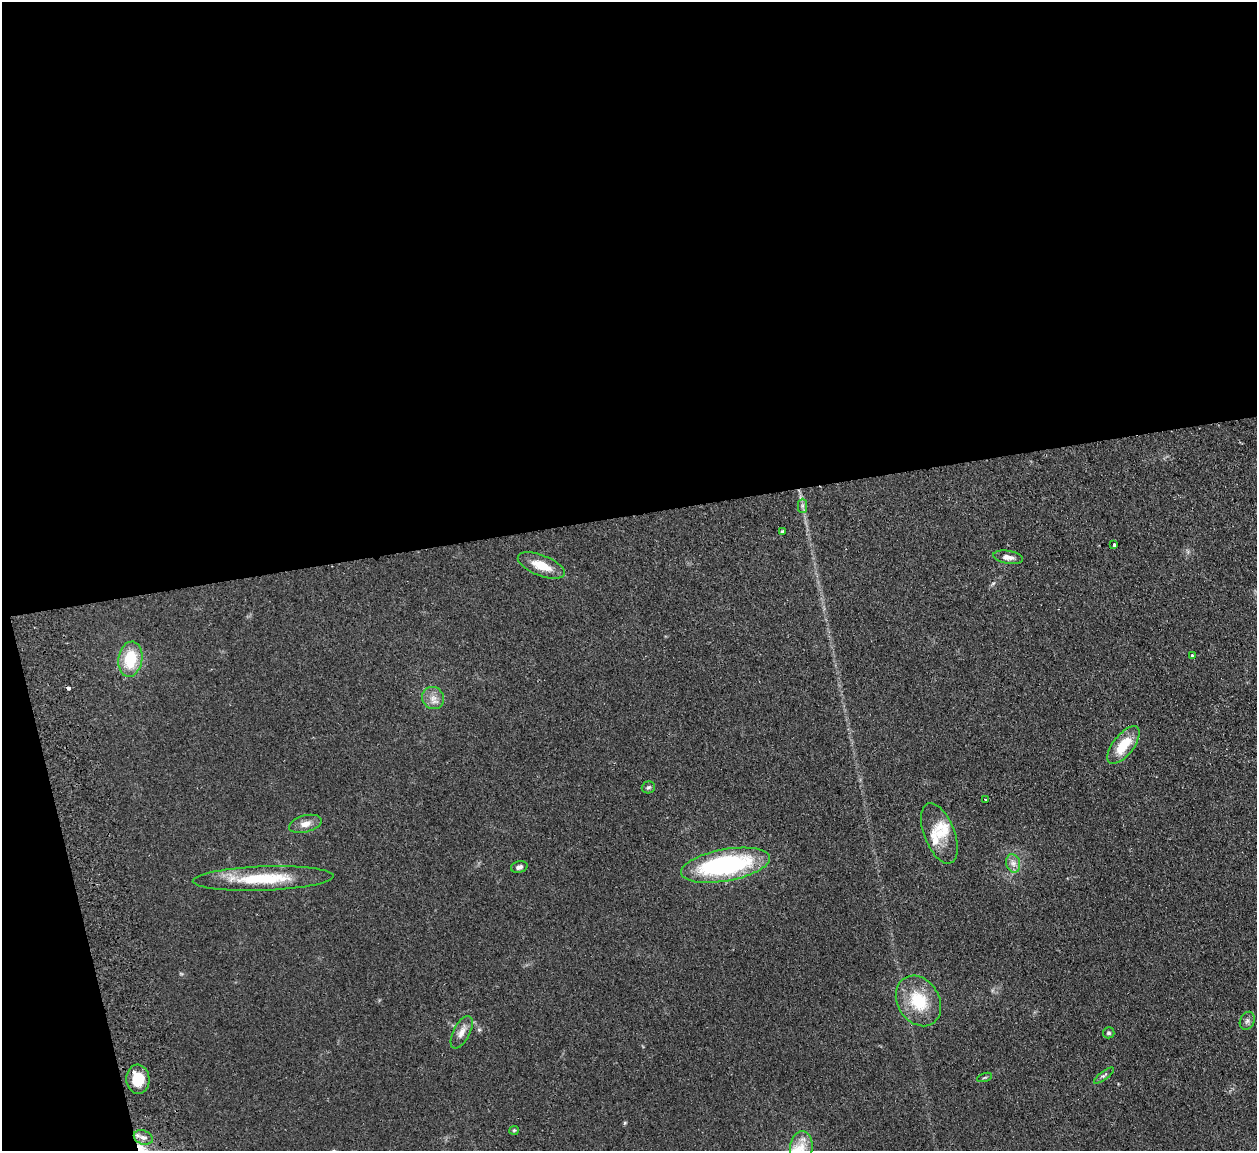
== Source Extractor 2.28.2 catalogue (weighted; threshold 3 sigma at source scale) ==
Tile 1 of 4 x 4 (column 1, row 1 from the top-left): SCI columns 58-1312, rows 3607-4755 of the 5132 x 5031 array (HDU 1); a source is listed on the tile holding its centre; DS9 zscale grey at full resolution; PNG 1259 x 1153 px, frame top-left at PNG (2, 2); each listed source drawn as its Kron ellipse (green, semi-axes under 4 px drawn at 4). Shown black and unused: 47% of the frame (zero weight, under 2 of 3 exposures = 3% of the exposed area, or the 3 px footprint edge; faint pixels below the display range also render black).
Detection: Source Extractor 2.28.2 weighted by HDU 2 'WHT'; one run over the whole footprint, this tile lists its part. Background 0.136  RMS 0.011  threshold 0.0505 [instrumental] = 3 sigma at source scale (4.5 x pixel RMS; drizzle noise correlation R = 1.50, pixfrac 1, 0.05/0.05 arcsec/px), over >= 5 px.
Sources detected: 32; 2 cosmic-ray / hot-pixel residue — neither listed nor drawn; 3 inside a brighter listed object's ellipse — not listed separately; the other 27 listed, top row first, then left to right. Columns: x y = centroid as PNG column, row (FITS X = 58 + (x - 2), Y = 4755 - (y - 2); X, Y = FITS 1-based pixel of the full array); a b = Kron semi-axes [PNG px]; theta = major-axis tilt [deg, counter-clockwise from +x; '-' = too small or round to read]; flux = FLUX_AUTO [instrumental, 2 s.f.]
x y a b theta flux
802 506 7 4 -90 2.3
782 532 4 3 - 5.1
1114 545 3 3 - 2.1
1008 557 15 6 -9 6.8
541 565 25 10 -21 21
1192 656 3 3 - 3
130 659 18 12 81 40
433 698 11 10 - 8.5
1123 745 22 10 52 29
648 787 7 6 - 2.1
985 800 3 3 - 1.7
305 824 16 8 14 8.8
939 833 32 15 -69 22
1013 863 9 7 -75 5.6
725 865 45 16 10 160
519 867 8 6 15 4
263 879 70 12 2 57
918 1001 27 21 -58 44
1247 1021 9 7 64 3.7
462 1032 18 8 63 8.1
1109 1033 6 5 - 1.9
1104 1075 12 4 38 2.6
985 1077 8 3 19 1.3
138 1079 14 11 -86 23
514 1130 4 4 - 1.2
143 1137 10 7 -22 5.4
801 1147 16 11 83 15
Isophote crosses this tile's border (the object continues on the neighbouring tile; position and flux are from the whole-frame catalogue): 1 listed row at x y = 801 1147